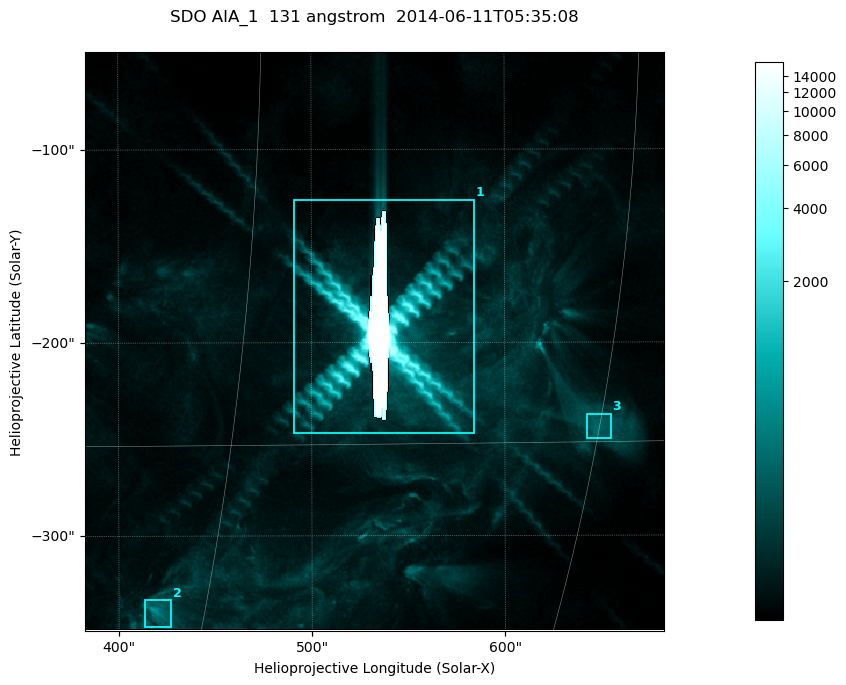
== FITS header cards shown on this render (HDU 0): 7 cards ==
TELESCOP= 'SDO     '           /
INSTRUME= 'AIA_1   '           /
WAVELNTH=                  131 /
WAVEUNIT= 'angstrom'           /
DATE-OBS= '2014-06-11T05:35:08.62' /
CTYPE1  = 'HPLN-TAN'           /
CTYPE2  = 'HPLT-TAN'           /

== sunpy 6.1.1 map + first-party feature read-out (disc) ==
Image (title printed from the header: SDO AIA_1  131 angstrom  2014-06-11T05:35:08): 499 x 499 px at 0.601 arcsec/px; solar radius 945 arcsec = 1573 px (partial field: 3.2% of the solar disc is inside the frame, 100% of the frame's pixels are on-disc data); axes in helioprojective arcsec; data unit not stated in the header (colour bar unlabelled)
Orientation: roll -0.139 deg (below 1 deg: not rotated)
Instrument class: DISC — disc imager (sunpy class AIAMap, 131 A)
Bright regions (active regions / flare kernels): reference = the on-disc median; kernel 5 px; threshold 5 sigma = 188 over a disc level ~43.5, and >= 1.15x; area >= 249 px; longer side >= 6 px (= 3.6 arcsec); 3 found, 3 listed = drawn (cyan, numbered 1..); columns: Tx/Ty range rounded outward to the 2 arcsec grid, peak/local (2 s.f.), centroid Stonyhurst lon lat
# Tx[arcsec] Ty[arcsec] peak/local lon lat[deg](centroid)
1 490..586 -248..-126 374 +35 -11
2 412..428 -348..-332 12 +28 -20
3 642..656 -250..-236 7.9 +45 -14